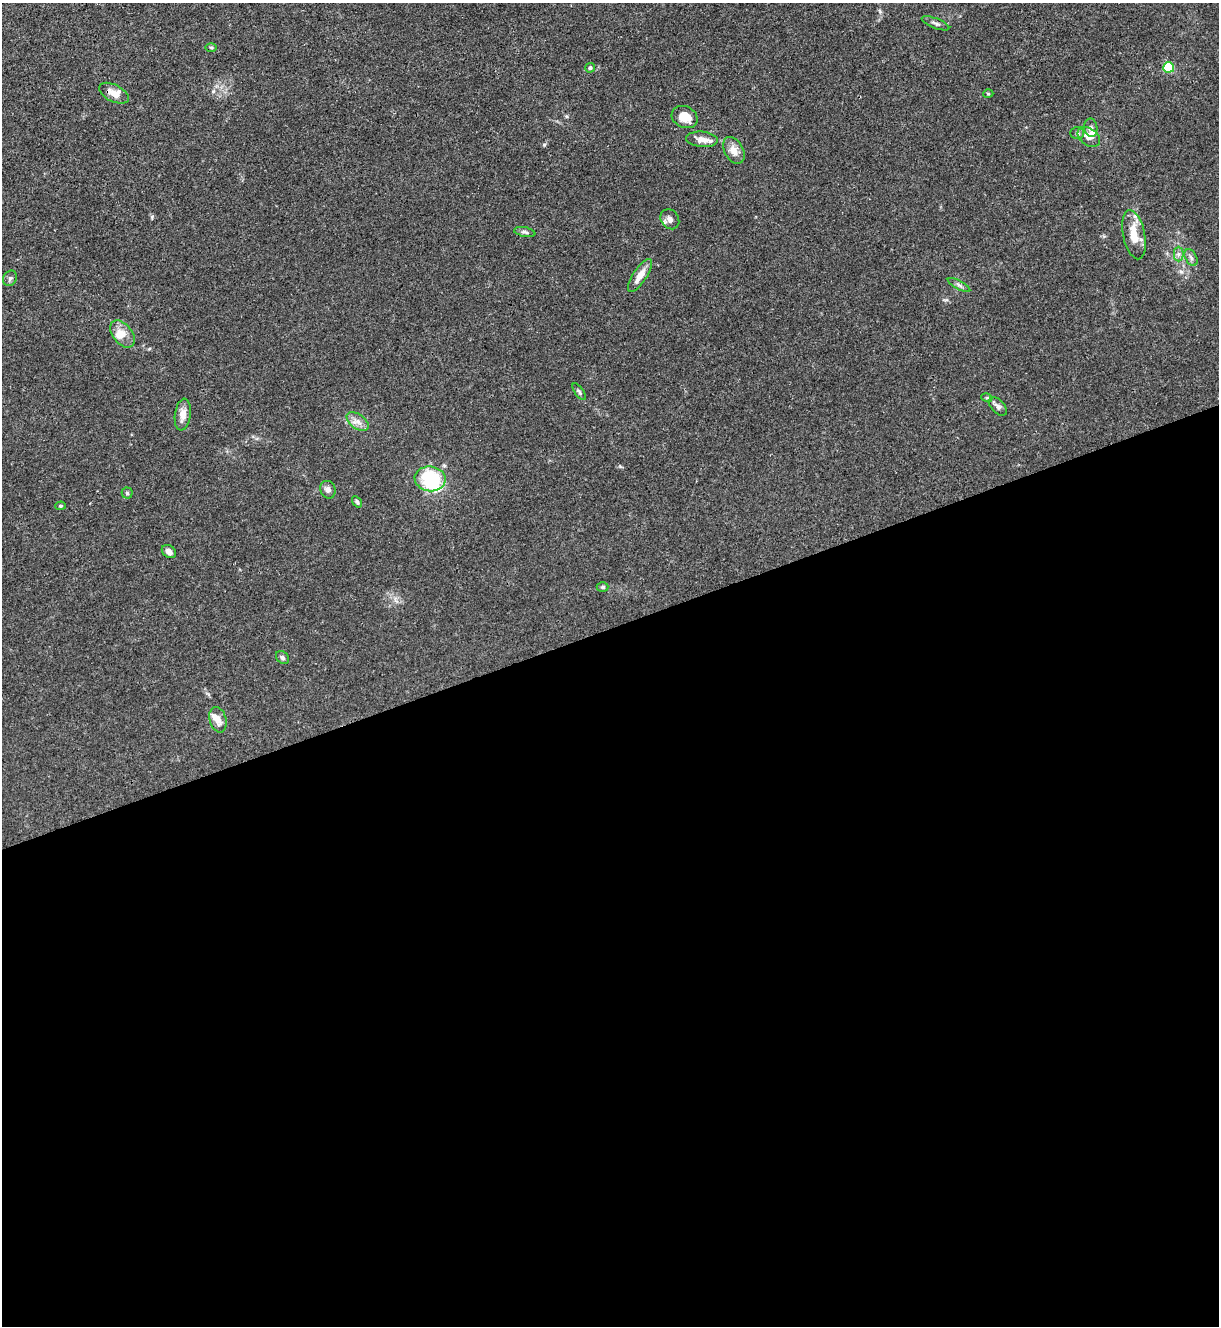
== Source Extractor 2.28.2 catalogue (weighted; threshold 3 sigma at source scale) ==
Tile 15 of 4 x 4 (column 3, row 4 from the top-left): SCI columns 2582-3798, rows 4-1327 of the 5287 x 5305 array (HDU 1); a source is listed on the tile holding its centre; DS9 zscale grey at full resolution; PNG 1221 x 1328 px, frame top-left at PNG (2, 3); each listed source drawn as its Kron ellipse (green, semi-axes under 4 px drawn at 4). Shown black and unused: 53% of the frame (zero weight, under 3 of 4 exposures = <1% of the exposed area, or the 3 px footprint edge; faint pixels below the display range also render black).
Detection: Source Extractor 2.28.2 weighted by HDU 2 'WHT'; one run over the whole footprint, this tile lists its part. Background 0.0304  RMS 0.0027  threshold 0.012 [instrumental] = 3 sigma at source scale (4.5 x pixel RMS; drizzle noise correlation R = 1.50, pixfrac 1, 0.05/0.05 arcsec/px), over >= 5 px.
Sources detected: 40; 1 inside a brighter object's white glare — neither listed nor drawn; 4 inside a brighter listed object's ellipse — not listed separately; the other 35 listed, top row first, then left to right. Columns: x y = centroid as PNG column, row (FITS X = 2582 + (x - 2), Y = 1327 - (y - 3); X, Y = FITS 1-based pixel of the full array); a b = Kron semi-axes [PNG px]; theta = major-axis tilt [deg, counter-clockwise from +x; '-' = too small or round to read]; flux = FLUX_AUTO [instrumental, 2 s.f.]
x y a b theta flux
936 23 15 5 -22 0.79
211 47 6 4 -1 0.33
1169 67 5 5 - 19
590 68 5 4 - 0.55
114 93 16 8 -27 3
988 94 5 3 - 0.23
685 117 13 10 -26 4.2
1091 128 9 6 -81 1.2
1077 133 7 5 2 0.54
1089 137 12 8 -36 2.1
702 139 16 7 -5 1.8
734 150 14 9 -61 2.5
670 219 10 8 -54 1.3
525 232 11 5 -12 0.67
1134 235 25 11 -78 5.4
1178 254 7 4 90 0.68
1191 258 9 5 -62 0.77
640 275 19 7 56 2.9
10 278 8 6 55 0.67
959 285 12 3 -28 0.63
123 334 15 9 -52 2.9
579 392 10 4 -54 0.52
987 398 5 3 - 0.29
998 406 11 6 -46 0.99
183 415 16 8 82 2.1
358 421 12 7 -36 1.7
430 479 15 12 -8 14
328 490 9 7 -69 1
127 493 5 5 - 0.42
357 502 6 4 -55 0.51
61 506 5 4 - 0.31
169 551 8 6 -37 1.2
602 587 6 4 0 0.39
282 657 7 5 -47 0.59
218 720 13 8 -73 2.1
Unlisted compact peaks at least as high as the median listed source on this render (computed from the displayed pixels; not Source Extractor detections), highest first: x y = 544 145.